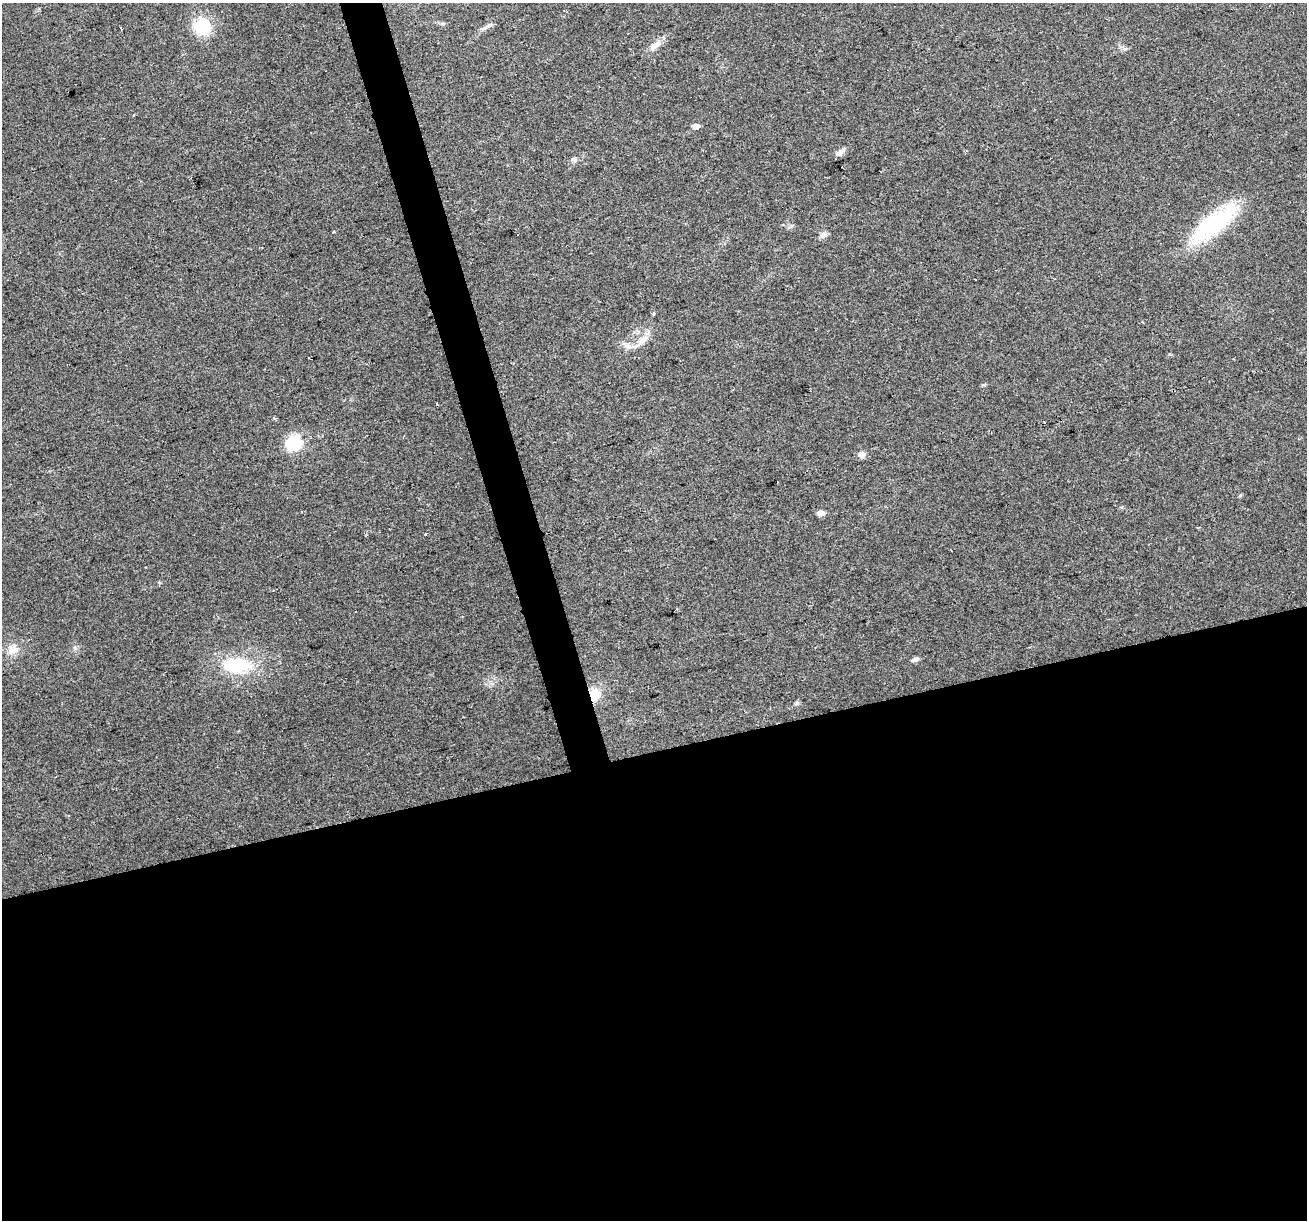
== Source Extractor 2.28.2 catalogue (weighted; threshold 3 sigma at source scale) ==
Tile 15 of 4 x 4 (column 3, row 4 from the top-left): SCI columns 2611-3915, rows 102-1319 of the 5220 x 5026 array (HDU 1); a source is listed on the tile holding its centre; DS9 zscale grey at full resolution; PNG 1309 x 1222 px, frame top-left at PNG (2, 3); no overlay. Shown black and unused: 40% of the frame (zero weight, under 2 of 3 exposures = <1% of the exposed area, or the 3 px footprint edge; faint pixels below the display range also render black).
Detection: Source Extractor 2.28.2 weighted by HDU 2 'WHT'; one run over the whole footprint, this tile lists its part. Background 0.0564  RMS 0.0086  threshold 0.0389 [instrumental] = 3 sigma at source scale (4.5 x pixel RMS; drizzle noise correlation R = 1.50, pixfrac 1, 0.0396/0.0396 arcsec/px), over >= 5 px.
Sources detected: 28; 3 cosmic-ray / hot-pixel residue — not listed; the other 25 listed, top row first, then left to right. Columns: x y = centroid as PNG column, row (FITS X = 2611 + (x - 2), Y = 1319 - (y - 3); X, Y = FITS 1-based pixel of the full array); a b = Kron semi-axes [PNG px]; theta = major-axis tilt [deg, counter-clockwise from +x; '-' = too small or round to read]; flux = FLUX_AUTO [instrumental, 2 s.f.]
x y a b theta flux
443 24 6 4 0 1.2
489 25 6 5 - 1.8
202 26 16 15 - 36
655 45 19 8 35 7.2
1125 49 7 5 42 1.9
696 126 5 4 - 8.5
840 152 14 6 42 4
574 159 8 6 -41 2.2
1213 224 62 21 37 79
333 232 3 3 - 2.4
823 235 10 7 12 3.7
653 314 3 3 - 3.8
1142 322 3 3 - 0.69
642 341 15 9 41 7.9
437 404 3 3 - 1.6
274 418 5 4 - 1
294 443 7 6 - 180
862 454 8 7 - 4.3
821 513 5 4 - 8.9
426 534 3 3 - 3.5
13 650 15 12 32 9.5
915 659 9 5 20 2.9
237 665 25 14 -1 50
594 695 16 13 72 15
797 703 7 4 71 1.4
Overlapping masked pixels (flux is a lower limit): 1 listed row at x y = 594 695
Unlisted compact peaks at least as high as the median listed source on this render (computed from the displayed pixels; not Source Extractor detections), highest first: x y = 75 648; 984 385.